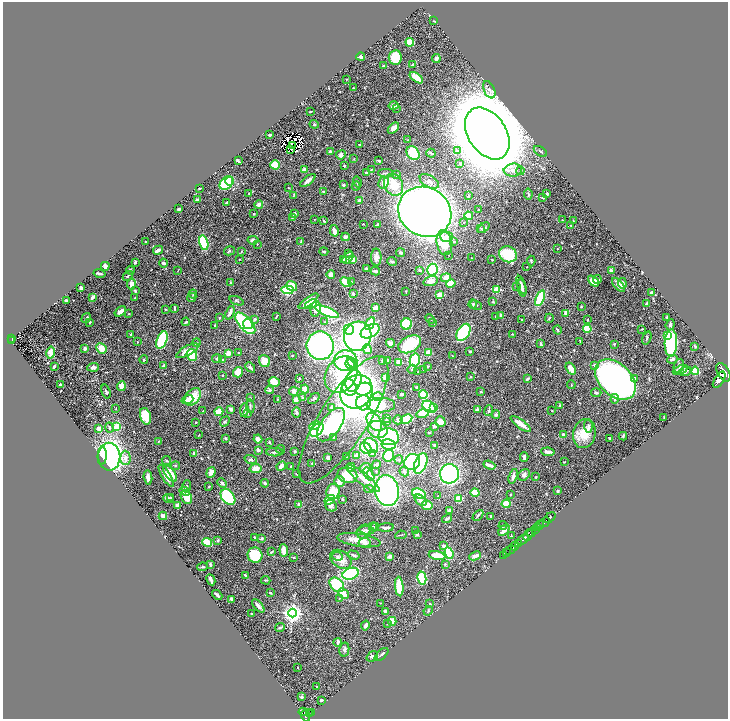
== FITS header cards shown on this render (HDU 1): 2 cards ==
NAXIS1  =                 1451
NAXIS2  =                 1433

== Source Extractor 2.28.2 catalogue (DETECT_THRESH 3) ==
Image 1451 x 1433 px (HDU 1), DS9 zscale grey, zoomed out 1/2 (1 PNG px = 2 x 2 image px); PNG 730 x 721 px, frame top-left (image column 2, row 1433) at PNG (3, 2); each listed source drawn as its Kron ellipse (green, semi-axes under 4 px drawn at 4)
Background 0.835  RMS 0.033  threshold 0.099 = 3 sigma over >= 5 px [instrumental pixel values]
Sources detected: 616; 35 cannot appear on this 1/2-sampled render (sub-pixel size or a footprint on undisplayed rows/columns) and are neither listed nor drawn; of the other 581, the 500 brightest by FLUX_AUTO listed and drawn (81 fainter detections omitted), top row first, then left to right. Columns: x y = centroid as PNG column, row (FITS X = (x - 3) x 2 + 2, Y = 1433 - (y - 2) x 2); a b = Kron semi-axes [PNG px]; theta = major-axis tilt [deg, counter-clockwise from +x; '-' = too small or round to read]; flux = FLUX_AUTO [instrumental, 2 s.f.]
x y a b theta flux
434 21 3 2 - 4.1
410 42 4 4 - 96
361 57 4 2 - 48
395 58 7 6 - 120
436 59 4 3 - 20
413 64 3 2 - 6.5
383 66 3 2 - 7.5
416 78 8 3 -36 85
346 79 2 2 - 3.6
353 88 3 2 - 6.5
489 90 9 5 -66 25
394 106 5 4 - 28
396 108 3 2 - 4.4
310 112 3 2 - 6.8
314 124 4 3 - 7
393 128 7 4 46 41
487 133 28 19 -57 50000
270 135 4 2 - 9
408 140 3 2 - 4.4
292 145 2 1 - 4
360 145 3 2 - 6.8
290 149 3 1 - 3.3
330 151 3 3 - 11
457 151 3 2 - 5.2
540 151 7 2 -33 8.8
413 153 7 6 - 180
431 153 4 2 - 8.3
341 155 5 4 - 18
354 159 4 2 - 4
238 161 4 2 - 10
379 161 3 2 - 11
460 164 2 2 - 12
275 165 4 4 - 140
344 166 3 2 - 9.6
371 169 2 2 - 3.5
304 170 3 3 - 48
513 170 9 6 6 42
521 171 4 3 - 7.8
366 173 4 3 - 9.6
386 173 8 3 -3 11
397 174 3 2 - 5.1
308 180 9 3 38 46
229 181 4 4 - 53
429 181 10 6 -31 28
357 182 5 4 - 11
226 183 8 5 49 240
384 183 6 5 - 53
344 185 3 2 - 8.5
394 185 11 9 -64 150
356 186 4 2 - 4.9
199 188 2 2 - 5.1
289 188 2 1 - 3.8
323 192 3 3 - 5.1
249 194 3 3 - 5.2
528 194 5 3 - 7.1
547 194 3 2 - 6.8
294 195 4 3 - 6.1
468 196 4 3 - 8.1
542 198 4 2 - 4.6
197 200 3 2 - 13
360 200 4 4 - 21
227 203 3 2 - 16
259 205 4 3 - 31
179 209 3 2 - 14
478 210 2 2 - 3.8
425 212 27 24 -31 7600
254 214 3 2 - 7
294 214 4 3 - 16
469 216 4 4 - 86
292 218 3 2 - 4.2
314 219 2 2 - 3.6
562 220 2 1 - 3.4
324 221 3 2 - 7.3
573 221 3 2 - 3.9
464 222 2 2 - 5.8
363 224 3 2 - 3.2
378 225 3 3 - 24
571 225 3 3 - 5.3
481 228 4 3 - 6.4
484 228 7 3 38 15
334 231 6 3 -76 36
345 237 4 3 - 18
446 237 6 5 - 24
253 240 5 4 - 16
301 241 3 3 - 7.3
454 241 3 3 - 7.1
146 242 2 2 - 7.4
204 243 7 4 -75 400
444 243 12 7 -79 180
257 244 2 2 - 3.5
557 249 2 2 - 5.1
158 250 5 3 - 27
229 251 5 4 - 13
241 251 3 2 - 6.7
324 252 4 2 - 9.7
348 253 4 2 - 12
401 253 5 3 - 9.3
508 254 9 7 -25 280
448 255 2 2 - 4.8
376 257 9 5 -89 38
348 258 7 3 48 15
472 258 2 2 - 3.4
240 259 2 2 - 3.8
343 259 3 2 - 30
353 259 4 3 - 70
492 260 2 2 - 5
531 261 5 2 - 7
135 262 3 2 - 11
392 262 5 3 - 11
163 263 4 3 - 19
105 266 4 3 - 32
527 267 2 1 - 3.1
366 268 3 2 - 11
130 270 4 3 - 9.5
178 270 3 2 - 3.2
420 270 4 3 - 10
432 270 6 5 - 370
611 270 3 2 - 17
375 271 5 3 - 19
99 273 6 2 -12 11
331 274 4 4 - 30
128 276 6 2 45 9
446 278 5 4 - 64
597 279 4 3 - 18
431 281 7 5 16 56
593 281 6 4 -48 79
346 282 6 4 -30 120
351 282 4 2 - 5.6
231 283 4 3 - 6.6
622 283 5 4 - 40
131 284 5 3 - 41
451 284 5 3 - 120
521 285 9 4 -71 23
618 285 8 4 -49 31
292 286 5 4 - 75
517 286 2 2 - 4.5
81 288 3 3 - 15
522 288 9 3 -81 20
497 289 3 3 - 250
287 290 6 4 -2 420
135 291 4 2 - 6.5
406 291 3 2 - 3.9
651 292 4 2 - 8.5
353 293 3 3 - 11
193 294 4 2 - 5.4
440 295 2 2 - 150
92 297 4 2 - 26
192 297 5 3 - 5.9
135 298 3 2 - 3.9
540 298 8 4 70 330
66 301 3 3 - 19
236 301 7 3 -19 9.4
308 301 12 3 36 110
493 302 3 3 - 6.4
647 303 4 2 - 11
311 304 6 3 21 67
473 304 4 3 - 6.1
476 305 6 3 -26 7.9
581 306 3 2 - 3.7
174 308 4 2 - 8.1
376 308 3 3 - 55
165 309 3 3 - 3.1
316 309 8 5 83 52
120 311 6 3 37 38
327 312 13 4 -23 630
230 313 7 3 65 27
566 313 4 3 - 26
129 314 2 2 - 3.7
500 315 3 3 - 7.8
276 317 3 1 - 5.4
496 317 3 2 - 3.8
667 317 2 2 - 4.3
86 318 5 2 - 10
219 318 3 3 - 5.8
549 318 4 2 - 4.3
255 319 4 4 - 12
430 319 5 2 - 6
522 320 2 2 - 4.5
587 320 3 2 - 4.7
90 322 3 2 - 6.1
186 322 4 3 - 7.3
324 322 3 3 - 5.5
432 322 3 2 - 3.8
245 323 13 6 -49 670
248 324 5 5 - 240
370 324 7 4 58 270
407 324 5 5 - 260
670 325 6 4 69 15
215 326 3 2 - 8.9
587 329 4 3 - 260
642 329 3 2 - 4
349 330 5 5 - 200
557 330 5 2 - 9.2
370 331 10 6 28 560
463 332 9 6 59 540
512 334 3 2 - 4.3
131 335 3 3 - 5.6
667 335 4 3 - 51
358 336 15 13 65 2200
12 338 3 2 - 75
647 338 7 3 69 8.4
162 340 9 5 68 410
11 341 3 2 - 83
580 341 4 2 - 3.7
137 342 2 2 - 5.9
196 343 4 2 - 4.4
390 343 4 3 - 41
671 343 13 6 88 1200
410 344 12 8 28 300
541 344 3 3 - 9.1
614 344 4 3 - 5.7
320 346 14 13 - 1400
695 346 4 2 - 5.3
85 348 4 3 - 14
102 348 5 4 - 83
367 349 5 4 - 88
187 351 12 5 29 58
470 351 3 2 - 7.7
429 352 4 4 - 70
51 353 6 4 79 55
228 353 3 2 - 89
238 353 2 1 - 5.1
192 355 6 5 - 210
292 355 2 2 - 8
453 356 3 2 - 3.3
217 359 5 4 - 11
222 359 4 3 - 5.4
672 359 5 3 - 16
144 360 4 3 - 7.2
387 360 3 3 - 13
415 360 6 5 - 430
264 361 6 5 - 72
346 361 12 10 -1 560
382 361 3 2 - 4.2
399 362 3 3 - 86
352 363 6 4 -41 280
350 364 5 3 - 320
594 365 4 3 - 9.2
54 366 3 2 - 18
163 366 3 2 - 15
427 366 2 2 - 6.6
679 366 7 5 78 20
93 367 5 4 - 25
250 367 6 3 -46 16
412 369 5 3 - 11
423 369 2 2 - 4.4
571 369 6 3 -55 44
680 370 7 4 23 34
685 371 6 4 21 24
695 371 4 4 - 150
238 372 5 5 - 62
418 372 2 2 - 5.1
723 372 10 5 -61 9600
222 375 2 2 - 6.2
341 375 19 15 57 380
385 377 3 3 - 46
470 377 3 2 - 4.9
299 378 3 2 - 4.9
634 378 4 4 - 7.9
527 379 4 3 - 14
615 380 24 16 -45 4100
719 380 9 4 57 5700
353 381 11 7 72 590
274 382 6 4 -16 86
571 384 4 2 - 5.3
60 385 3 2 - 7
121 386 5 3 - 64
349 387 8 7 - 530
416 387 3 3 - 5
305 389 4 4 - 40
364 389 8 6 18 660
270 390 4 4 - 9.4
294 391 5 4 - 35
106 392 7 2 -73 8.6
356 392 17 15 53 2300
481 392 3 2 - 6.6
596 393 5 3 - 7.7
401 394 3 2 - 12
423 395 4 3 - 190
193 397 10 6 50 170
378 397 5 4 - 15
250 398 3 2 - 3.3
303 398 4 3 - 14
314 398 7 2 44 6
278 399 3 2 - 3.6
296 399 4 3 - 31
615 399 5 4 - 18
187 400 6 3 19 26
363 403 7 7 - 190
381 405 14 7 0 270
560 405 3 3 - 9
250 406 7 2 -84 7
332 407 3 3 - 4.9
429 407 7 5 -39 310
433 408 4 3 - 56
116 409 4 2 - 3.7
231 409 4 3 - 17
244 410 7 3 82 16
477 410 4 3 - 16
203 411 3 2 - 4
488 411 5 3 - 13
552 411 2 2 - 4
219 412 4 4 - 130
297 412 5 3 - 14
423 413 6 4 11 120
248 414 3 3 - 4.2
496 414 4 4 - 13
145 416 8 5 -72 160
664 417 3 2 - 3.3
387 418 3 2 - 4.3
406 419 6 4 28 310
343 420 74 24 57 650
398 420 5 4 - 14
225 421 5 3 - 5.6
387 421 4 3 - 7.5
374 422 10 6 -54 120
440 422 5 5 - 57
196 423 3 2 - 3.3
521 424 12 4 -37 64
315 425 6 3 31 210
331 425 19 9 54 620
434 426 4 3 - 8.9
588 426 7 3 -89 20
117 427 3 3 - 310
99 428 4 3 - 35
110 428 5 3 - 10
378 429 10 8 -17 80
317 430 8 5 45 530
429 433 2 2 - 4.5
563 434 3 3 - 13
584 434 15 11 76 130
199 435 3 2 - 3.8
623 436 4 2 - 6.9
333 437 3 3 - 7.8
389 437 10 8 -14 550
226 438 4 3 - 6.6
609 438 2 2 - 4.9
258 439 4 4 - 39
159 441 4 3 - 5.8
269 442 4 3 - 8
389 445 7 5 -12 160
371 446 8 6 -50 150
435 446 2 2 - 37
366 448 6 5 - 430
281 449 4 2 - 7.6
258 450 4 3 - 12
295 451 3 3 - 6.2
274 452 8 3 -1 15
548 452 6 3 -8 29
194 453 4 3 - 12
373 454 4 4 - 15
357 455 3 3 - 35
102 456 9 4 88 240
388 456 6 5 - 250
109 457 14 11 -89 1400
347 457 3 2 - 3.9
524 457 5 3 - 21
125 458 7 5 -89 31
328 458 3 3 - 17
251 460 6 4 -19 14
399 460 4 3 - 6.9
166 461 5 3 - 8.1
412 462 8 7 - 670
564 462 2 2 - 3.8
312 463 3 2 - 5.6
421 463 11 6 68 390
376 465 4 3 - 28
489 465 6 2 -20 30
175 466 4 3 - 6.4
281 466 5 3 - 57
291 466 3 2 - 4.6
351 467 4 4 - 42
365 468 5 5 - 54
256 469 6 4 11 56
376 471 3 3 - 5.1
211 472 5 4 - 35
404 472 5 4 - 14
170 473 9 5 -53 100
296 474 4 2 - 3.3
369 474 7 4 -56 67
449 474 10 9 - 980
347 475 10 7 -12 190
524 475 6 5 - 18
166 476 13 3 -59 63
513 476 7 4 73 22
148 477 7 3 -85 22
536 477 2 2 - 4.5
363 478 21 5 -39 110
339 481 5 5 - 50
222 483 5 3 - 16
265 483 4 3 - 10
186 486 6 3 70 9.3
209 486 4 3 - 5.8
369 489 5 3 - 8.8
185 491 5 4 - 13
333 491 8 6 69 140
387 491 15 12 -82 1500
558 491 4 3 - 6
475 493 4 4 - 93
419 494 7 5 -20 250
511 495 3 2 - 4.7
438 496 2 2 - 3.3
171 497 3 2 - 5.9
186 497 7 5 -61 99
228 497 9 6 -51 560
168 498 5 3 - 16
342 499 3 2 - 5.9
459 499 4 3 - 120
330 500 5 3 - 230
421 500 7 4 -44 21
299 504 3 2 - 33
506 504 4 3 - 220
177 505 3 3 - 58
427 505 5 5 - 73
331 506 6 5 - 19
449 510 4 3 - 26
478 515 6 3 46 11
163 516 4 3 - 42
491 517 4 3 - 6.4
447 518 5 2 - 18
549 518 7 2 38 1900
545 522 6 2 42 1500
503 525 4 3 - 6.8
540 525 4 2 - 310
372 526 4 2 - 4.1
374 527 4 3 - 7.2
386 527 8 3 3 24
538 527 2 1 - 170
535 529 3 2 - 920
367 530 7 3 -7 13
504 530 7 3 47 46
415 531 2 2 - 13
363 532 7 6 - 23
532 533 4 2 - 470
417 534 4 3 - 15
401 535 6 2 11 6.2
528 535 6 2 65 920
511 536 2 2 - 6.4
254 537 3 2 - 7.7
262 538 4 3 - 7.6
523 539 6 2 38 3300
218 540 3 3 - 9.7
359 540 22 6 -9 84
207 542 5 3 - 160
365 543 6 5 - 21
518 543 2 2 - 540
444 546 4 3 - 16
515 546 4 2 - 1700
284 550 6 3 -85 85
510 550 5 2 - 290
271 552 4 2 - 6.3
449 553 6 4 -69 260
507 553 2 1 - 220
255 555 7 7 - 200
353 555 6 2 -17 16
437 555 8 3 -10 140
337 556 5 4 - 14
390 556 3 3 - 30
475 556 6 3 24 29
504 556 2 1 - 62
294 557 4 2 - 4.6
341 559 12 8 -35 57
445 564 3 2 - 5.3
210 565 4 3 - 14
202 567 5 3 - 8.8
350 574 8 5 20 780
245 575 4 2 - 6.9
422 578 6 4 -77 220
211 580 6 2 -63 17
266 580 4 3 - 6
337 585 8 6 -44 340
399 586 10 3 -85 240
270 593 3 2 - 9.4
343 593 6 4 -42 49
217 595 6 2 -41 18
339 598 3 2 - 3.6
232 599 3 3 - 14
380 603 2 2 - 3.6
430 604 3 2 - 3.4
258 606 8 3 -49 24
385 611 4 3 - 19
428 611 5 3 - 5.9
292 613 4 4 - 3600
251 614 2 2 - 11
392 621 4 3 - 89
387 624 3 3 - 5.8
365 626 5 3 - 20
280 627 5 3 - 7.7
338 642 4 3 - 20
344 649 7 5 77 19
382 655 8 2 41 11
372 656 6 4 37 13
298 667 2 2 - 6.3
317 687 2 2 - 8.6
302 697 3 3 - 9.4
321 700 2 2 - 9.5
304 712 5 2 - 310
311 712 3 2 - 260
309 713 4 2 - 220
305 716 6 3 -68 660
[81 fainter detections neither listed nor drawn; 35 sub-pixel or undisplayed-footprint detections neither listed nor drawn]